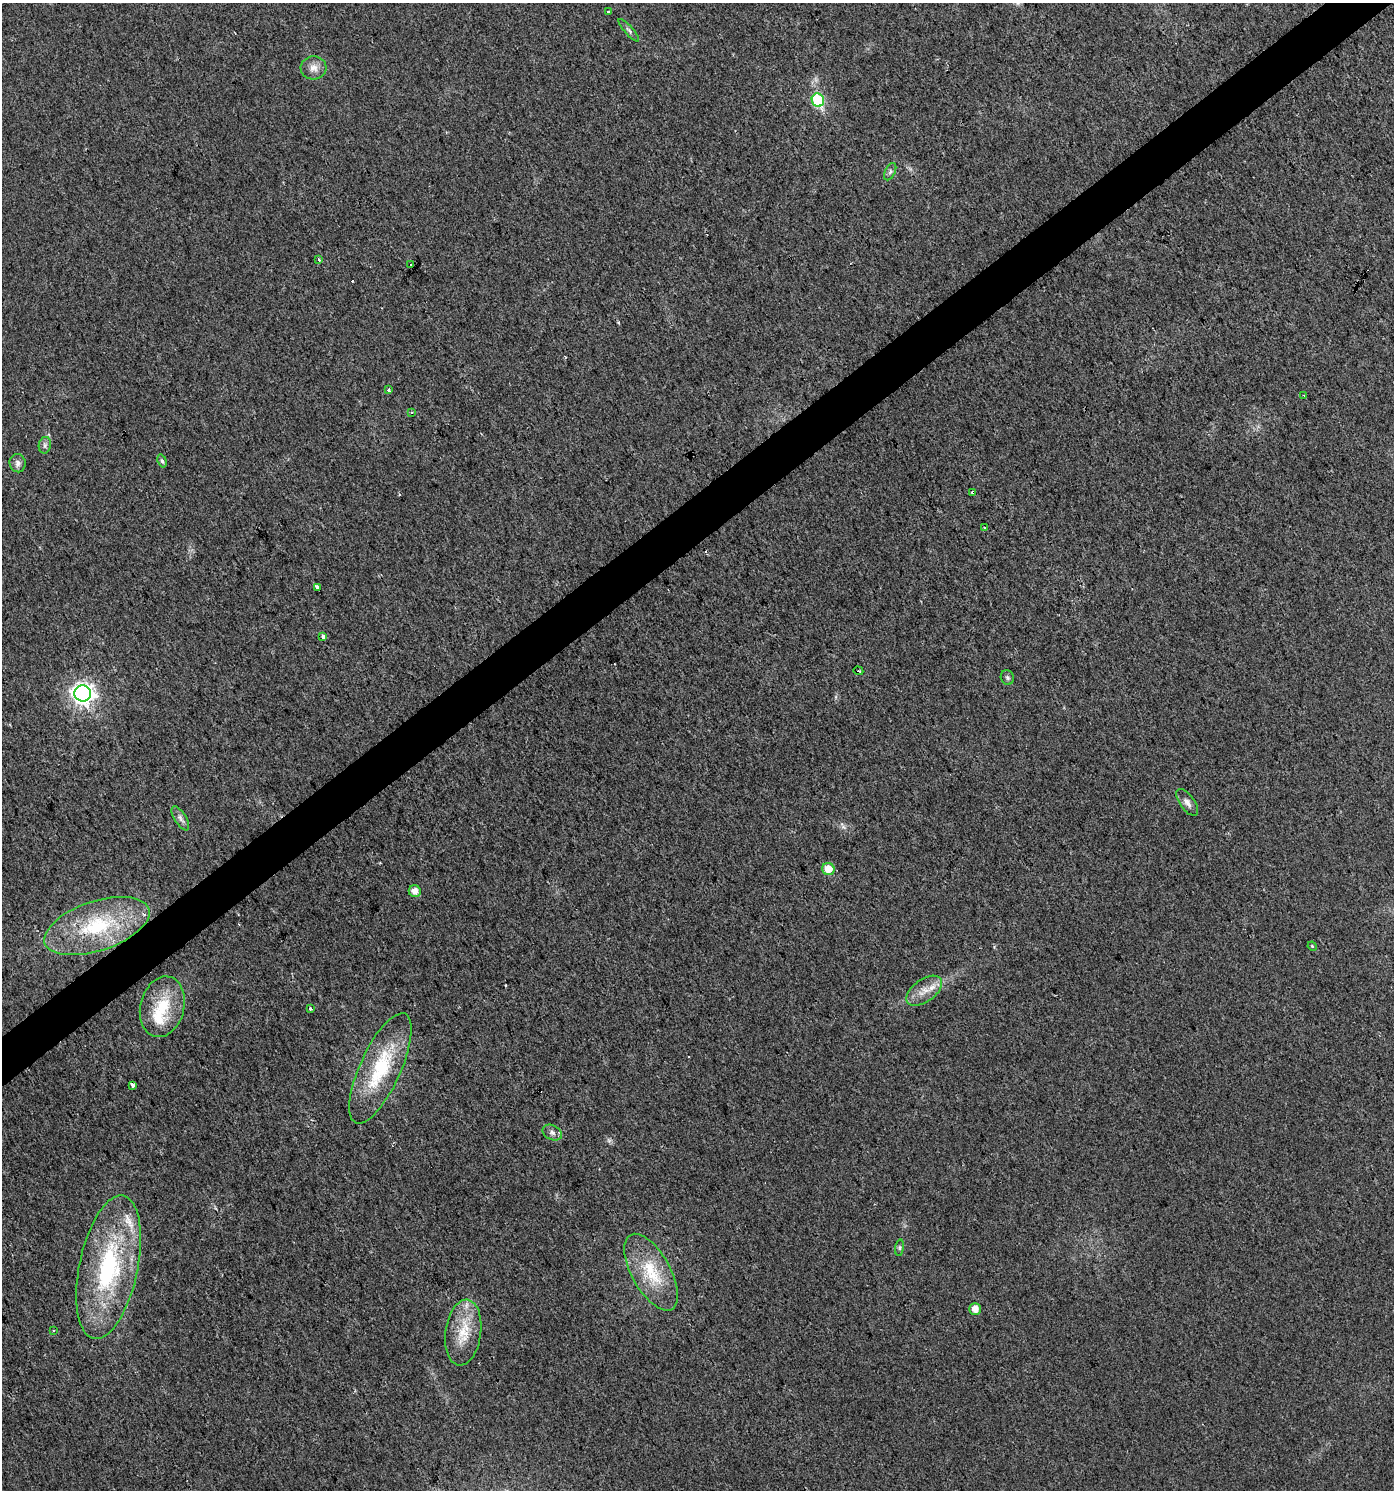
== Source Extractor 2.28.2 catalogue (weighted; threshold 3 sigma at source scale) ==
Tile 10 of 4 x 4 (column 2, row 3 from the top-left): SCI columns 1585-2976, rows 1489-2976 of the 5888 x 5956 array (HDU 1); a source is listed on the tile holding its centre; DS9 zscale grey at full resolution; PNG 1396 x 1492 px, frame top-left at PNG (2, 3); each listed source drawn as its Kron ellipse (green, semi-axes under 4 px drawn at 4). Shown black and unused: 3% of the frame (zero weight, under 2 of 3 exposures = <1% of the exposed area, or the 3 px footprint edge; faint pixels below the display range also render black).
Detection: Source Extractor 2.28.2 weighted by HDU 2 'WHT'; one run over the whole footprint, this tile lists its part. Background 0.0154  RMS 0.0057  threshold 0.0256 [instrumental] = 3 sigma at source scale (4.5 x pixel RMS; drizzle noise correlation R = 1.50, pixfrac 1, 0.0396/0.0396 arcsec/px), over >= 5 px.
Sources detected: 43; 2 cosmic-ray / hot-pixel residue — neither listed nor drawn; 3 inside a brighter listed object's ellipse — not listed separately; the other 38 listed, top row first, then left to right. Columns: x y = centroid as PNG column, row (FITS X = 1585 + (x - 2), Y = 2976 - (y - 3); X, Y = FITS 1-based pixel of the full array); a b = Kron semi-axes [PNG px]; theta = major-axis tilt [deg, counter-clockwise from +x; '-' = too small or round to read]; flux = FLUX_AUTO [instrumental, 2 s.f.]
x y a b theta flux
608 12 4 3 - 3.1
629 30 14 3 -48 1.4
314 68 13 11 3 4.4
818 100 7 6 - 50
890 172 9 5 64 1.4
319 260 4 3 - 4.8
411 265 3 3 - 3.3
388 390 4 3 - 4.2
1304 396 3 3 - 1.5
411 412 3 3 - 0.75
45 445 8 6 79 1.8
162 461 7 4 -73 1.2
18 463 9 8 - 2.5
973 492 3 3 - 3
984 528 3 2 - 0.69
317 588 4 4 - 31
323 636 4 3 - 3.7
858 671 5 2 - 0.59
1007 678 7 6 - 1.3
83 693 8 8 - 340
1187 802 15 7 -54 3
180 818 14 6 -58 2.5
828 869 6 6 - 7.8
415 891 6 6 - 4.2
97 926 55 25 18 49
1312 946 5 4 - 0.55
924 991 20 11 36 7.6
162 1007 31 22 76 23
310 1009 3 3 - 1
380 1068 60 20 66 41
133 1085 4 3 - 4.6
552 1133 10 7 -27 2.4
900 1248 8 4 82 1
109 1267 73 29 78 83
651 1272 42 19 -61 25
975 1309 6 5 - 4.9
53 1331 3 2 - 0.5
463 1333 33 18 82 17
Overlapping masked pixels (flux is a lower limit): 1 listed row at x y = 973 492